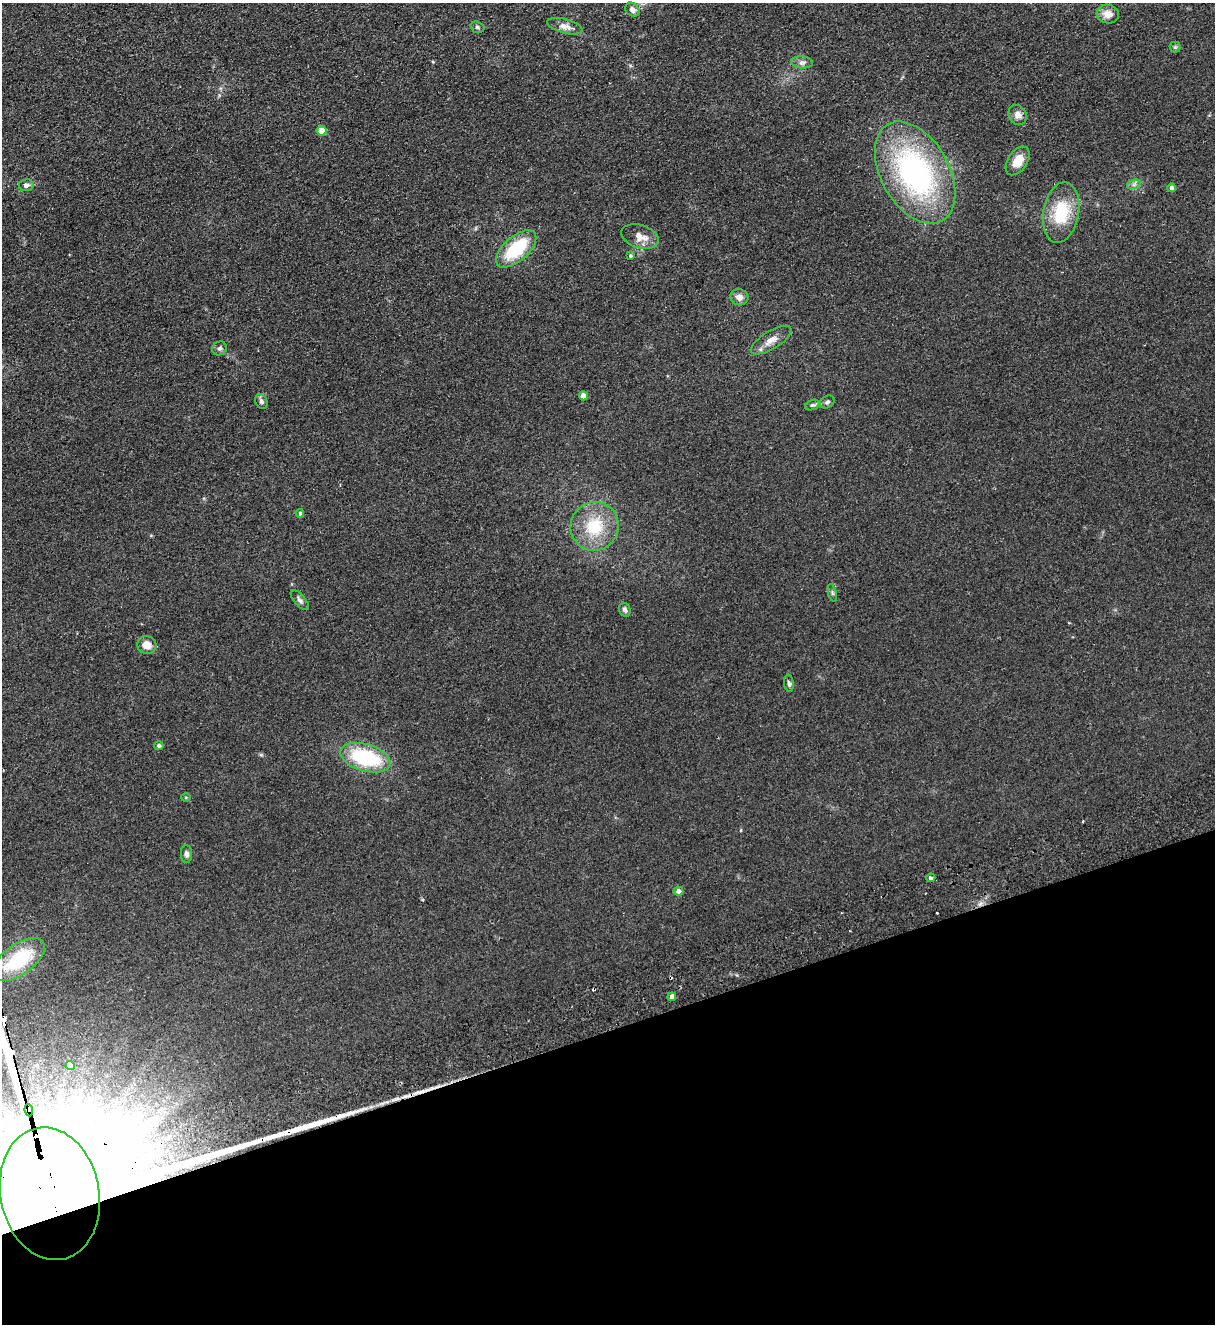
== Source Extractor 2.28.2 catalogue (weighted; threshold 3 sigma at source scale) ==
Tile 14 of 4 x 4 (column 2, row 4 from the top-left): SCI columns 1506-2718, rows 57-1378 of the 5314 x 5400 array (HDU 1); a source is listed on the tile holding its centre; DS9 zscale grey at full resolution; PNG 1217 x 1326 px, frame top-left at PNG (2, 3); each listed source drawn as its Kron ellipse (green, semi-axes under 4 px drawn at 4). Shown black and unused: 22% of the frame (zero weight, under 2 of 3 exposures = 3% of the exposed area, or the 3 px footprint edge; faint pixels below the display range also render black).
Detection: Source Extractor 2.28.2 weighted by HDU 2 'WHT'; one run over the whole footprint, this tile lists its part. Background 0.0777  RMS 0.01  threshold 0.0467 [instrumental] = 3 sigma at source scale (4.5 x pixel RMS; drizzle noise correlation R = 1.50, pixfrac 1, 0.05/0.05 arcsec/px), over >= 5 px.
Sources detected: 48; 1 inside a brighter object's white glare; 5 cosmic-ray / hot-pixel residue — neither listed nor drawn; the other 42 listed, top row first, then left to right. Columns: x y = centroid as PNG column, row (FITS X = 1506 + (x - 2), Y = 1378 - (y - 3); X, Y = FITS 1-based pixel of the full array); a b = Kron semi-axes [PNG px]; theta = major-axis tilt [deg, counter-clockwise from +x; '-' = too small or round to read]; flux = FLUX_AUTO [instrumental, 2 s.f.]
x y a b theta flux
632 10 8 6 -41 3.8
1108 14 11 9 -11 9.1
565 26 18 7 -15 7.1
477 27 7 5 -16 2
1175 47 5 5 - 1.5
802 62 11 6 -4 3.8
1018 115 10 8 -60 5.8
322 131 5 4 - 18
1018 161 16 9 56 14
915 173 55 34 -61 220
1134 184 7 4 19 2.4
26 185 7 6 - 3.7
1171 188 4 4 - 3.2
1061 213 30 18 80 44
640 237 19 11 -17 12
516 249 24 12 42 51
630 256 4 4 - 1.5
739 297 9 8 - 6.1
771 340 23 9 31 9.8
220 348 7 6 - 2.6
583 396 4 4 - 9.8
261 401 8 6 -66 3
827 402 8 5 30 2.5
812 405 7 5 22 1.9
300 513 4 4 - 1.7
595 526 24 24 - 42
832 593 9 3 -77 1.8
300 600 12 5 -49 2.9
625 610 7 5 -68 2.9
147 645 9 9 - 9.7
789 683 9 5 -83 2.5
159 746 4 4 - 2.2
365 758 26 13 -16 77
186 798 5 3 - 1
186 854 9 5 -89 3.4
931 878 4 3 - 16
678 891 5 4 - 6
19 959 30 15 36 64
672 997 4 4 - 5.8
70 1065 4 4 - 17
29 1110 6 4 -82 1300
50 1194 67 49 -79 180000
Overlapping masked pixels (flux is a lower limit): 3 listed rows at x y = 931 878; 29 1110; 50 1194
Isophote crosses this tile's border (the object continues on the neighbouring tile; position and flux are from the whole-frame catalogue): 1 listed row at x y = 50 1194